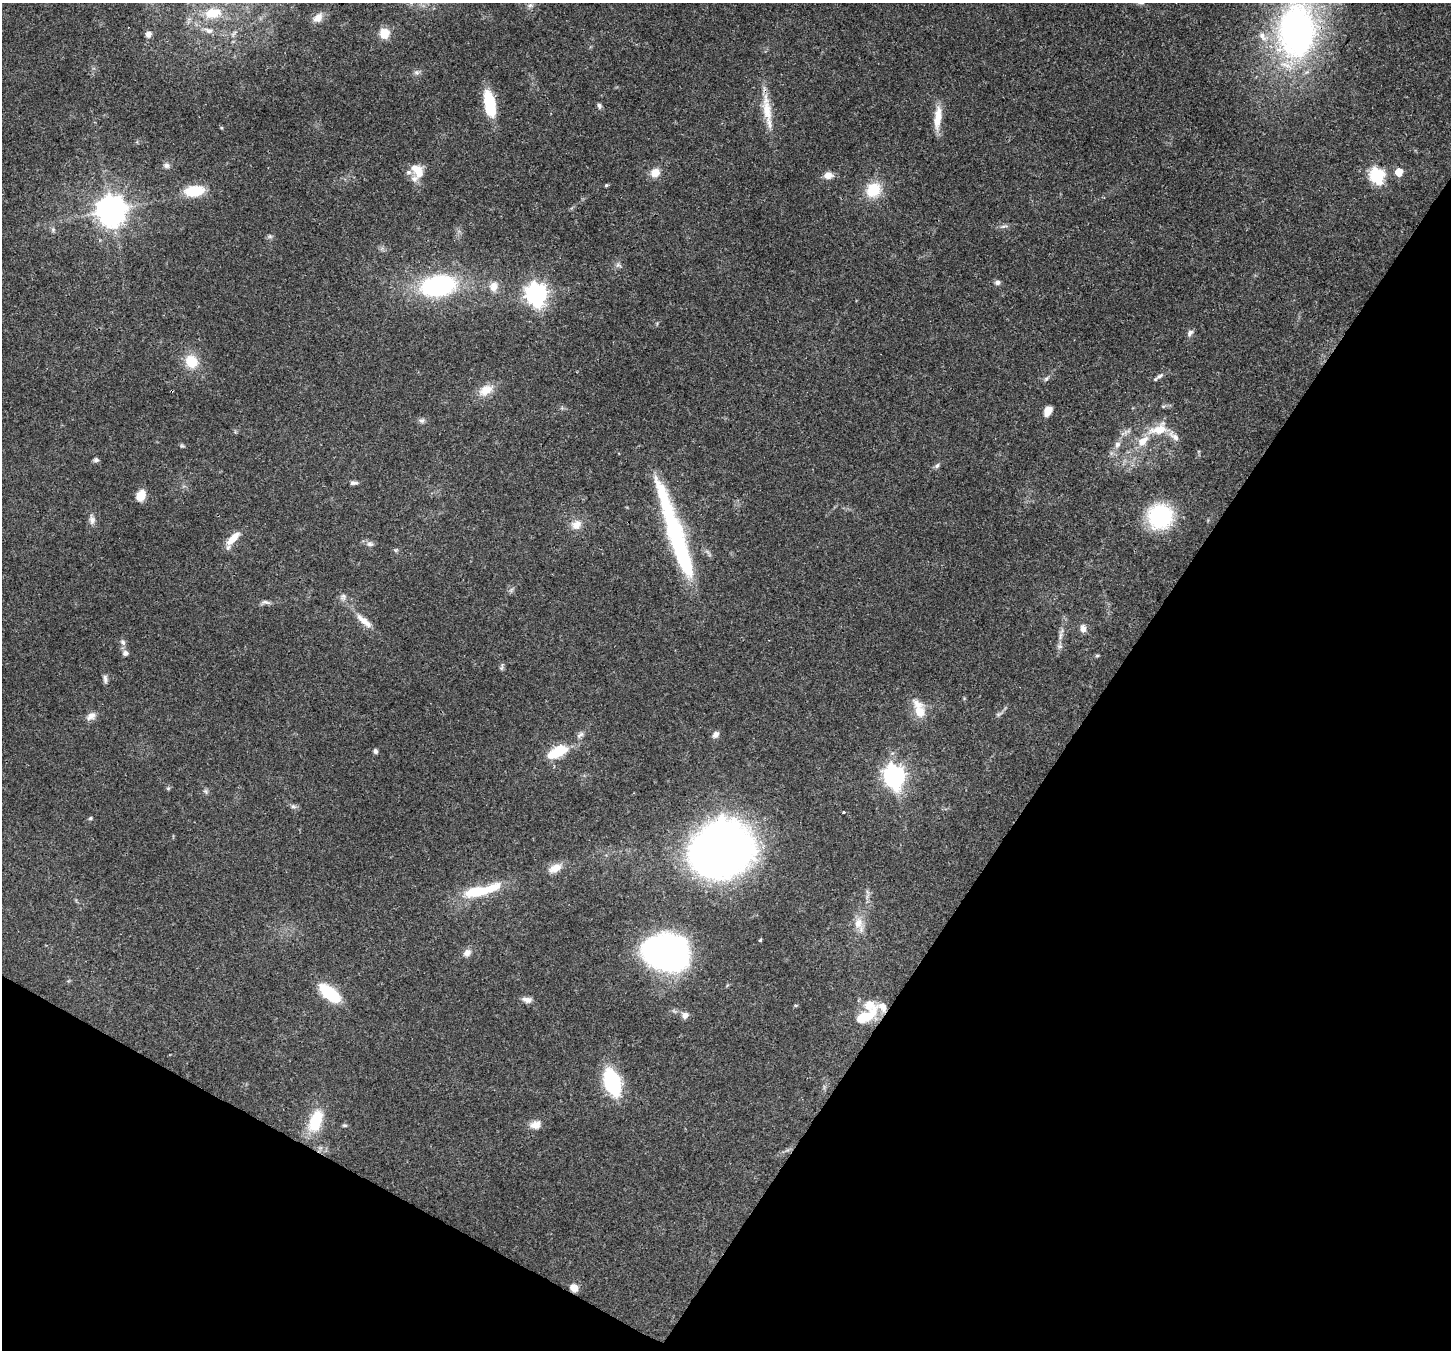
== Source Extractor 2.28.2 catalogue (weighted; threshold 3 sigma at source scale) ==
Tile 15 of 4 x 4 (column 3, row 4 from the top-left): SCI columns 2967-4415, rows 357-1704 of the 5932 x 6036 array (HDU 1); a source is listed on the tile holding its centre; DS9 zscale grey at full resolution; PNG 1453 x 1352 px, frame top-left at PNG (2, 3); no overlay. Shown black and unused: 30% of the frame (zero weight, under 3 of 4 exposures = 7% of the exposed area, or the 3 px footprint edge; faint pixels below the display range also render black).
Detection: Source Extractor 2.28.2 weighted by HDU 2 'WHT'; one run over the whole footprint, this tile lists its part. Background 0.0922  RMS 0.0037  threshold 0.0167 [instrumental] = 3 sigma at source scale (4.5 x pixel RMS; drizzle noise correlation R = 1.50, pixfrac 1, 0.0396/0.0396 arcsec/px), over >= 5 px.
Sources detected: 103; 2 inside a brighter object's white glare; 1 cosmic-ray / hot-pixel residue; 1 long thin detection or spike segment (spike, bleed or trail) — not listed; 7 inside a brighter listed object's ellipse — not listed separately; the other 92 listed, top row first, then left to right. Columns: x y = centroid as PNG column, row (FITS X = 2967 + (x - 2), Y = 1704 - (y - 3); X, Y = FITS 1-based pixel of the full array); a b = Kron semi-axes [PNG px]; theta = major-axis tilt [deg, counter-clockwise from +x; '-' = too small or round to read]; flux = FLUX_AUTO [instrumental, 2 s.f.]
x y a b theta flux
530 5 8 6 2 1.1
213 13 22 13 12 10
318 18 15 10 44 3.4
208 30 13 7 -19 2.1
1296 31 47 32 90 150
384 33 13 12 - 4.9
148 34 6 6 - 2.3
1262 36 15 8 -61 3.1
416 72 7 7 - 1.2
489 103 29 11 -78 16
599 106 7 5 -73 0.96
767 111 52 10 -82 9.5
938 118 31 9 84 6.7
167 165 9 8 - 1.4
417 171 19 12 -58 6.2
1399 172 6 5 - 6.2
655 173 11 9 19 4.2
828 175 11 8 5 2.9
1377 175 7 6 - 72
606 185 5 4 - 0.45
873 190 16 13 48 12
194 191 21 11 7 12
111 210 9 9 - 570
1004 226 11 3 9 0.96
53 230 7 6 - 0.82
270 236 6 6 - 0.78
618 265 8 7 - 1.1
997 282 7 6 - 1.1
438 286 32 19 11 57
494 286 13 11 78 3.7
536 294 8 8 - 210
1190 333 10 6 56 1.3
191 361 15 13 -54 8.9
1160 376 11 6 30 1.3
1046 379 9 5 47 0.86
486 390 20 12 32 5.9
1163 406 6 4 -18 0.48
1048 411 10 7 62 3.9
422 420 9 7 0 1.2
1159 429 27 13 17 8.5
1117 444 9 7 66 1.6
182 446 7 4 -1 0.57
96 460 6 5 - 1
937 466 8 5 49 0.91
354 483 10 5 -2 1.1
141 496 9 7 66 7.9
1160 516 22 22 - 37
92 520 14 8 -80 1.9
576 525 15 13 32 3.9
232 539 21 7 51 5.7
370 544 10 7 4 1.4
396 550 6 4 17 0.53
511 590 7 4 56 0.8
343 597 10 7 82 1.5
265 602 15 5 -6 1.4
364 621 29 8 -41 4.8
1083 628 9 7 -75 2.1
1060 636 14 4 83 1.9
123 642 9 6 -54 1.3
125 653 7 7 - 1.5
1097 655 6 4 1 0.5
501 667 11 4 78 0.71
105 678 12 5 -83 1.3
920 712 17 14 -74 6.6
999 714 10 5 24 0.96
91 716 13 8 35 2.4
716 734 8 7 - 1.7
580 735 11 6 33 1.4
375 751 6 5 - 0.98
557 752 25 11 28 13
894 776 9 8 - 220
168 788 5 5 - 0.55
206 791 7 6 - 0.85
293 806 8 5 -5 1
844 812 3 3 - 0.96
90 818 6 4 23 0.53
721 849 40 32 25 500
555 868 17 10 28 4.2
481 890 49 11 14 18
858 923 17 13 87 5
760 940 4 3 - 0.4
467 953 12 9 39 2.2
671 954 30 22 -61 130
330 993 24 11 -39 18
527 1000 13 7 -10 2
685 1015 8 8 - 2
864 1017 30 11 30 12
612 1082 25 14 -72 30
316 1121 27 14 69 14
344 1125 6 5 - 0.56
535 1125 15 10 15 3.3
574 1288 8 7 - 3.6
Overlapping masked pixels (flux is a lower limit): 2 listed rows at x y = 767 111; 574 1288
Isophote crosses this tile's border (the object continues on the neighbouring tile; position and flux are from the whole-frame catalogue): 1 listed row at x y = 1296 31